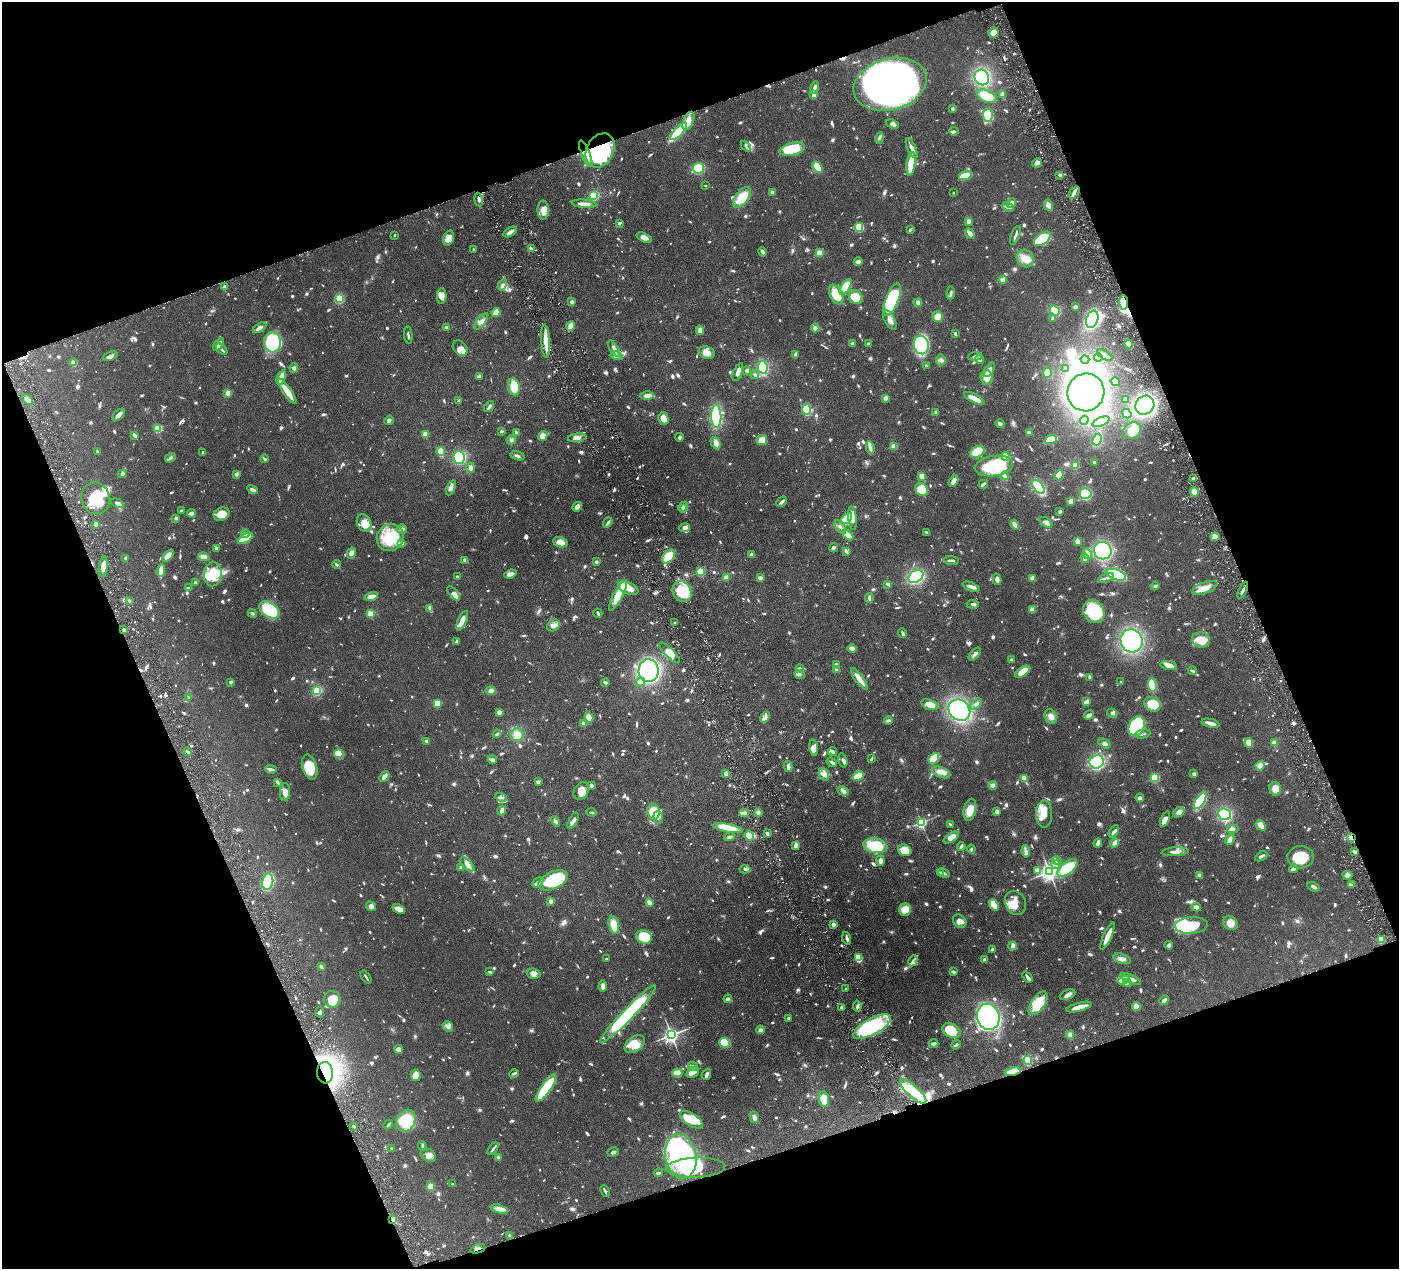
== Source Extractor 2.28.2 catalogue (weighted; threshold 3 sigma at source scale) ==
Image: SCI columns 7-5592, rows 304-5369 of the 5599 x 5543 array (HDU 1 of 3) = the unmasked area's bounding box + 8 px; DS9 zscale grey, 4 x 4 block average (1 PNG px = mean of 4 x 4 image px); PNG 1401 x 1271 px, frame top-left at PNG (2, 2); each listed source drawn as its Kron ellipse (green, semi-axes under 4 px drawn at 4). Shown black and unused: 40% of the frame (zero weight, under 3 of 6 exposures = <1% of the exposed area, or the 3 px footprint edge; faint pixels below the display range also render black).
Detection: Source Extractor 2.28.2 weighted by HDU 2 'WHT'. Background 0.0864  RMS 0.0036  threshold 0.0149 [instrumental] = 3 sigma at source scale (4.09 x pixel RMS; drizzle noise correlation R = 1.36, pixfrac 0.8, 0.05/0.05 arcsec/px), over >= 5 px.
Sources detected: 1804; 28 too faint to see at this stretch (4 x 4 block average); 23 inside a brighter object's white glare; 12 cosmic-ray / hot-pixel residue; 1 long thin detection or spike segment (spike, bleed or trail) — neither listed nor drawn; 38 coinciding with a brighter row at this scale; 126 inside a brighter listed object's ellipse — not listed separately; of the other 1576, all 500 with FLUX_AUTO >= 3.94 (the completeness limit of this list) listed and drawn (1076 fainter detections not listed), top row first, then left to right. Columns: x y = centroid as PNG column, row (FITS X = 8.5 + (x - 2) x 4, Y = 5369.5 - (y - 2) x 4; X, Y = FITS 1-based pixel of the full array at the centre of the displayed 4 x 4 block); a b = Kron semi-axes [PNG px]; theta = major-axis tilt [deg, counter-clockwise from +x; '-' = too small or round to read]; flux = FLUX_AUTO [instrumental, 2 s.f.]
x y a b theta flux
993 33 5 5 - 19
982 77 8 7 - 130
890 84 37 25 16 820
814 88 6 3 74 7.7
1002 94 3 2 - 10
814 95 2 2 - 58
987 96 10 5 -24 50
952 109 3 3 - 4
988 115 6 5 - 60
688 121 9 5 69 15
892 124 7 4 -22 6.9
679 131 11 4 46 150
954 131 5 2 - 4.6
879 138 6 3 69 4.3
746 146 6 2 -49 4.5
912 148 11 3 -67 10
792 149 13 6 13 88
600 150 18 13 62 210
586 154 14 3 -68 14
1037 163 5 4 - 9.7
911 164 12 3 82 73
817 167 6 3 -59 46
698 168 5 5 - 58
1060 175 4 2 - 4.2
965 176 7 4 15 36
705 186 2 2 - 5.3
772 192 2 2 - 22
1074 192 7 3 51 7.6
953 193 2 2 - 6
594 196 4 4 - 46
742 197 12 6 53 45
478 199 7 3 -80 5.7
1011 203 5 2 - 14
584 204 12 3 -4 13
1048 205 6 3 -64 14
1008 207 6 2 -27 5.6
543 210 9 5 -89 16
969 221 2 2 - 39
620 223 3 2 - 4.2
859 227 4 4 - 49
910 230 3 2 - 5
510 232 7 2 32 14
970 234 5 2 - 17
395 235 2 2 - 5.4
1015 235 10 2 69 5.5
449 238 8 5 71 19
644 238 8 4 -23 13
1042 239 10 5 36 110
473 249 2 2 - 4.1
531 249 4 3 - 4.7
762 252 5 2 - 7.3
819 253 4 4 - 13
1025 258 9 8 - 22
858 262 4 3 - 8.8
1003 280 4 3 - 11
502 285 6 4 60 6.9
225 287 2 2 - 23
846 287 9 4 57 53
951 293 6 3 86 4.2
836 294 10 6 -64 58
442 296 8 5 89 17
856 297 8 6 -41 44
339 298 3 3 - 61
892 300 17 6 68 190
572 302 2 2 - 21
1123 302 7 4 -85 37
918 303 4 3 - 7.7
1075 307 3 2 - 7.1
1055 311 5 4 - 49
496 312 5 4 - 23
938 317 5 5 - 18
1052 319 3 2 - 5.3
1092 319 9 6 70 220
890 320 11 5 -62 14
481 322 9 3 51 8.2
571 326 5 3 - 25
259 328 7 2 32 14
447 328 3 3 - 4.4
815 328 4 3 - 7.4
700 330 4 2 - 17
955 334 4 2 - 4
408 335 9 2 -83 4.6
546 341 17 3 -86 37
272 342 10 8 -86 160
852 343 4 2 - 5.3
218 344 7 3 55 13
868 344 3 2 - 6.6
1129 344 4 3 - 23
921 345 9 7 -75 150
460 348 8 6 -50 11
614 348 9 3 -58 10
222 349 7 2 -46 5.5
707 353 8 6 -18 16
795 354 4 2 - 4.5
1105 355 8 2 -32 6.6
110 356 8 2 20 11
616 356 6 3 -17 5.4
975 356 7 3 6 6.2
1098 357 4 4 - 19
980 359 4 4 - 8.5
1085 359 4 3 - 6.9
941 360 5 5 - 6.7
74 363 2 2 - 70
926 365 3 2 - 3.9
763 367 6 4 -80 130
294 368 5 4 - 4.6
1066 369 2 2 - 15
747 370 3 3 - 5.2
989 370 8 4 55 11
738 372 9 3 69 13
1047 373 5 4 - 22
755 375 4 3 - 4
281 377 7 3 68 22
479 377 3 2 - 7.4
987 378 7 6 - 23
1115 382 5 3 - 5.1
514 387 8 6 -79 36
287 391 15 3 -55 42
1086 392 19 18 - 730
228 393 2 2 - 58
647 396 6 3 -2 11
886 398 3 2 - 13
974 398 11 3 -27 18
27 400 6 3 -41 16
1125 400 2 2 - 13
459 401 2 2 - 17
1145 405 10 9 - 320
489 407 6 2 55 5.6
807 409 5 3 - 90
936 412 3 2 - 7.4
1127 414 5 4 - 21
119 415 8 3 43 14
716 416 12 5 -88 170
663 418 6 5 - 19
389 420 5 3 - 4.7
1084 420 4 4 - 6.1
1101 422 9 2 24 8.4
1000 424 4 3 - 5.3
158 428 2 2 - 130
501 431 3 2 - 4.3
1132 431 9 8 - 36
516 432 3 2 - 4.8
1029 433 4 2 - 5.1
425 434 2 2 - 76
134 435 4 2 - 14
543 436 5 4 - 15
679 437 4 3 - 4.1
577 438 9 4 7 9.9
511 440 5 3 - 4.8
762 440 5 5 - 21
1051 440 6 3 20 79
1097 440 6 4 62 67
716 443 6 4 -62 13
894 446 2 2 - 65
870 447 6 3 -78 7
98 452 4 2 - 4
203 452 2 2 - 8.8
441 452 4 3 - 25
977 452 8 5 27 56
517 456 7 2 -17 4.7
1005 456 4 4 - 24
459 457 6 5 - 94
170 458 5 3 - 4.7
264 459 4 2 - 3.9
1094 462 3 2 - 4.1
1075 465 3 3 - 23
994 466 19 10 9 150
470 468 5 4 - 8.7
122 474 4 3 - 5
236 474 3 3 - 6.2
1059 475 5 4 - 27
922 476 3 3 - 15
1004 476 4 2 - 12
1194 478 3 2 - 8.6
953 481 6 3 58 18
983 484 5 2 - 5.6
1039 487 8 4 -53 150
451 488 8 4 66 7.2
922 489 7 6 - 38
253 490 6 3 -28 6
1194 492 5 4 - 17
1085 494 6 5 - 100
95 498 16 14 -70 64
1071 501 4 3 - 11
782 502 6 2 43 7.2
117 503 7 3 -26 8.4
577 507 5 3 - 12
683 507 5 2 - 5.3
684 509 2 2 - 6.7
181 511 3 2 - 3.9
1060 511 3 3 - 4.1
191 513 4 2 - 9.7
222 514 8 6 19 25
176 518 2 2 - 20
847 518 6 4 45 120
853 518 11 2 -83 19
608 522 5 2 - 5.1
1046 522 7 4 -36 12
364 523 9 7 -67 21
96 524 2 2 - 35
1015 524 5 3 - 10
840 527 8 3 -55 8.5
685 528 5 3 - 14
402 529 5 4 - 5.6
927 532 4 2 - 4.6
245 534 4 2 - 9.4
848 535 6 3 -46 18
390 537 14 13 - 83
1215 537 4 4 - 7.1
245 538 8 3 29 81
560 542 7 5 -17 18
1078 542 4 3 - 7.9
402 543 3 2 - 9.5
834 548 5 2 - 5.5
216 549 3 2 - 5
846 551 4 2 - 6.6
1103 551 9 8 - 170
351 553 5 4 - 9.3
1087 554 6 3 -63 12
752 555 4 3 - 7.6
168 556 7 4 45 22
668 556 8 5 53 44
204 557 5 4 - 13
125 558 2 2 - 5.4
1085 558 5 3 - 5.3
465 560 4 2 - 12
951 560 7 2 -2 5.5
596 562 2 2 - 16
336 564 4 2 - 7.2
103 567 10 4 82 18
161 571 6 2 84 34
701 572 2 2 - 150
213 574 12 9 81 52
510 574 6 4 19 9.9
1116 575 10 5 -20 140
916 576 8 5 34 150
457 577 2 2 - 13
726 578 2 2 - 57
760 578 3 2 - 8.8
1032 578 3 2 - 19
1106 578 8 2 22 5.2
997 579 6 4 -76 9
196 583 2 2 - 11
888 584 3 2 - 8
1155 586 4 3 - 4.2
971 587 9 2 -20 13
189 588 4 3 - 5.2
628 588 11 5 -24 24
1205 588 13 5 22 19
1243 590 9 2 66 5.2
682 592 11 9 -58 78
453 593 8 4 -49 7.4
371 596 7 3 13 17
618 596 17 4 62 53
869 598 5 2 - 6.6
129 601 3 2 - 4.1
973 604 6 2 -5 4.8
430 609 4 2 - 15
269 610 11 7 -32 110
1032 610 4 3 - 9.9
1094 611 12 10 -58 120
252 613 4 3 - 4.2
598 613 5 2 - 4.1
370 614 2 2 - 94
462 621 10 3 66 22
674 623 2 2 - 5
554 625 7 5 34 10
124 630 2 2 - 17
902 633 5 3 - 4.6
1201 640 9 7 -11 42
457 641 4 3 - 4.9
1132 641 12 11 - 290
852 649 4 2 - 15
670 653 14 4 -45 16
975 654 8 3 48 6.6
1011 660 2 2 - 4.2
836 665 4 3 - 6.1
1169 665 8 4 -11 15
800 669 4 3 - 6.6
837 670 3 2 - 6.5
649 671 11 10 - 350
1192 671 4 2 - 5.8
1023 672 8 4 32 29
800 674 5 4 - 5
1090 677 3 2 - 7.4
859 679 13 3 -54 24
231 682 3 2 - 4.1
605 682 4 2 - 4.3
640 682 5 3 - 5.8
1121 682 2 2 - 4.4
1152 685 6 4 -78 69
317 691 4 3 - 55
491 691 5 4 - 9
188 697 2 2 - 7.3
1087 702 4 2 - 12
437 704 3 2 - 35
976 704 7 3 41 5.5
1152 704 8 7 - 41
930 705 9 5 -16 16
959 710 11 10 - 320
499 712 4 3 - 7.8
1112 713 5 3 - 5.1
1089 715 5 3 - 8.2
765 717 6 3 50 6.5
1051 717 7 6 - 12
589 718 5 3 - 28
888 720 4 3 - 5.2
583 723 3 3 - 4.9
1211 723 9 2 -14 15
1137 726 10 7 65 150
497 734 4 2 - 4.1
1143 734 8 2 13 4
517 735 7 6 - 19
427 741 3 2 - 5.6
1105 743 7 3 -26 6.9
1249 743 5 3 - 23
1274 743 3 2 - 27
814 748 8 4 -83 13
833 751 5 3 - 5.2
188 752 4 2 - 5.3
339 754 4 4 - 25
934 758 6 4 49 45
871 759 4 2 - 4.2
492 760 5 3 - 5.5
843 760 7 2 -75 5.5
832 762 5 2 - 7.8
1097 762 7 6 - 170
788 766 5 3 - 6.6
1260 766 5 4 - 12
310 767 13 7 -75 45
271 769 5 3 - 5.5
941 772 9 5 -21 18
726 773 3 3 - 8.4
824 774 6 4 -66 8.4
1194 774 4 3 - 5.1
384 776 6 3 47 9.9
858 776 6 4 29 28
1155 778 2 2 - 180
1024 779 2 2 - 9.3
277 782 3 2 - 6.4
538 782 3 3 - 5.5
993 785 4 4 - 5.5
592 786 3 2 - 8.4
1275 789 6 6 - 25
581 791 9 7 59 18
843 791 6 3 -26 5.5
285 792 9 5 87 12
501 797 6 2 -24 3.9
1140 798 4 3 - 7
1200 801 9 4 57 93
970 810 11 6 77 25
502 811 5 3 - 9.4
591 812 5 2 - 4.7
653 812 8 6 -80 64
758 812 3 3 - 5.7
997 812 4 2 - 7.8
1179 812 6 4 38 12
744 813 5 4 - 5.9
1044 814 13 8 -89 30
1225 814 6 5 - 140
658 817 6 5 - 7.5
1165 819 8 4 68 14
555 821 6 3 -59 5.3
573 821 9 3 61 9.5
921 822 2 2 - 340
951 825 4 2 - 4.2
1261 825 5 4 - 19
727 828 15 4 -10 39
1233 829 6 2 12 5.8
1114 832 7 2 57 6.7
767 834 2 2 - 15
749 836 5 2 - 38
729 837 5 3 - 4.4
1352 837 4 3 - 6.2
951 838 8 4 34 20
1230 840 6 4 64 10
1098 843 4 2 - 15
1114 843 5 3 - 10
795 845 4 2 - 10
875 846 12 7 -9 80
961 847 4 2 - 5.4
971 849 4 3 - 4
905 850 7 5 -25 24
1026 851 6 4 -84 6
1175 852 13 3 4 9
1355 852 4 2 - 8.3
1261 856 7 3 31 5.8
1301 857 13 11 0 76
880 861 5 3 - 10
1057 861 5 2 - 11
467 864 9 4 -42 10
1055 865 5 2 - 4.5
461 867 2 2 - 7.9
1067 868 12 6 39 89
745 869 5 3 - 5.1
1294 869 5 3 - 11
1038 871 2 2 - 34
1049 872 3 3 - 1100
940 873 3 3 - 5.8
944 873 6 2 -31 4.8
1347 875 5 4 - 12
1199 876 3 3 - 7.2
553 880 16 8 24 150
267 882 8 5 77 160
538 882 6 4 46 6.7
1351 885 4 2 - 5.2
1314 887 6 3 -26 6.2
550 901 3 3 - 5.9
649 902 3 2 - 15
1015 903 12 10 -67 22
994 905 6 4 -50 38
371 906 5 4 - 8.1
1196 907 5 3 - 12
399 909 6 4 -23 11
905 910 6 6 - 30
960 921 7 6 - 14
1230 923 8 6 -34 17
614 925 9 5 -75 30
833 925 3 3 - 7.6
1191 925 16 8 5 88
1108 936 15 3 66 22
644 937 8 6 -16 88
847 938 6 2 -75 6.2
1381 939 4 3 - 23
1169 945 4 4 - 5.7
1013 946 4 4 - 10
992 949 4 2 - 5.5
858 958 4 3 - 49
606 959 2 2 - 4.8
1122 959 9 5 -19 10
985 960 3 2 - 6.5
913 961 6 3 63 5.4
321 967 3 2 - 4.2
490 972 4 2 - 4.4
953 972 3 2 - 7.1
534 974 7 5 -13 8.4
366 977 7 2 -55 4.2
1028 977 6 2 -50 5.9
1131 979 11 3 -23 17
1123 980 6 3 19 8
1127 983 4 3 - 5.2
603 986 6 4 86 10
846 989 2 2 - 7
1068 995 8 4 24 8.6
332 999 8 8 - 36
728 999 4 3 - 6.1
1164 1000 5 2 - 9.8
1038 1003 13 6 55 74
857 1006 5 3 - 4.4
1136 1006 4 4 - 26
841 1007 3 2 - 4.7
1079 1007 13 2 15 25
320 1012 5 3 - 4.4
628 1014 39 6 46 250
988 1017 13 11 -74 340
788 1018 3 2 - 3.9
448 1026 5 4 - 7.1
872 1027 21 8 28 170
760 1030 4 4 - 5.4
951 1030 9 6 -29 54
671 1035 3 3 - 890
1070 1035 4 3 - 7.4
724 1043 5 5 - 61
635 1044 11 7 36 28
933 1044 5 3 - 5.4
956 1045 5 2 - 4.3
399 1049 4 3 - 15
1028 1060 4 3 - 51
693 1066 5 3 - 4.6
693 1072 7 5 39 17
1012 1072 8 3 12 34
325 1073 11 8 -84 320
514 1073 5 2 - 4.1
677 1073 5 3 - 27
707 1074 6 2 67 6.3
416 1075 6 5 - 21
546 1088 16 5 55 130
913 1091 17 5 -42 68
824 1099 7 5 -82 28
754 1117 6 4 -74 6.7
691 1120 13 6 -32 32
406 1121 11 9 60 83
388 1124 5 2 - 4
354 1126 2 2 - 15
422 1146 4 2 - 6.2
392 1149 2 2 - 10
493 1149 7 2 52 4.9
613 1152 6 3 17 4.7
428 1155 8 5 -32 9.9
681 1156 22 15 -80 410
498 1158 4 3 - 4.6
696 1168 29 10 2 85
658 1173 4 2 - 4.8
452 1184 3 2 - 3.9
431 1186 4 3 - 18
605 1191 6 2 -65 5.4
499 1209 9 4 -16 12
393 1220 4 3 - 11
510 1236 4 2 - 4.6
478 1249 8 2 19 5.5
Overlapping masked pixels (flux is a lower limit): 8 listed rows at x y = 600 150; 586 154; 1123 302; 1352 837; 1012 1072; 325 1073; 393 1220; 478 1249
Diffuse or blended objects may show on this block-average render without a row.